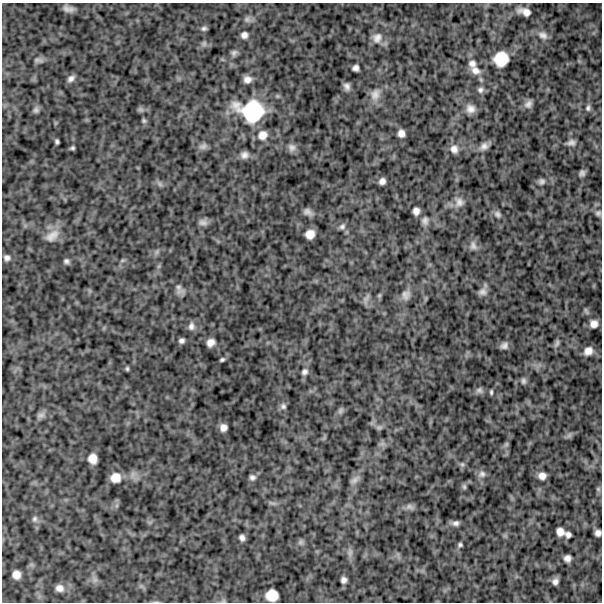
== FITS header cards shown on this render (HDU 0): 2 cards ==
NAXIS1  =                  600
NAXIS2  =                  600

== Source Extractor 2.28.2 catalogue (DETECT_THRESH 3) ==
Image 600 x 600 px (HDU 0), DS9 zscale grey, 1 PNG px = 1 image px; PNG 604 x 604 px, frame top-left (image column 1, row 600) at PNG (2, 3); no overlay
Background 1200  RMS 240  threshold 708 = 3 sigma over >= 5 px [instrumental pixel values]
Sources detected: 111; all 111 listed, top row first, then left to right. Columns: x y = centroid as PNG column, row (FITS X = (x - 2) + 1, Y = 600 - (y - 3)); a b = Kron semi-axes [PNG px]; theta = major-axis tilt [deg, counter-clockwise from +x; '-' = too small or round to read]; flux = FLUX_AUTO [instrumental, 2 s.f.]
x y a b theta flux
68 9 10 5 -14 9.0e+04
524 12 18 10 -16 1.6e+05
247 19 10 8 0 5.8e+04
204 28 7 5 12 3.9e+04
244 35 7 7 - 7.3e+04
543 35 14 10 -31 1.1e+05
377 38 15 13 59 1.5e+05
204 44 8 6 75 4.2e+04
234 53 9 7 44 5.2e+04
501 59 13 12 - 3.9e+05
38 60 14 6 -6 5.7e+04
472 64 11 10 - 9.8e+04
355 68 6 6 - 6.6e+04
475 71 13 9 -26 1.3e+05
71 78 9 6 37 6.8e+04
247 79 7 7 - 9.8e+04
347 86 7 5 -75 6.5e+04
480 90 8 7 - 5.2e+04
375 94 17 12 68 1.6e+05
528 104 11 8 44 7.5e+04
588 108 9 5 80 4.3e+04
141 109 8 7 - 3.8e+04
470 109 10 9 - 1.1e+05
36 110 8 7 - 4.8e+04
251 111 35 26 -15 1.2e+06
144 121 6 5 - 2.9e+04
401 133 7 6 - 9.6e+04
262 135 13 11 39 1.6e+05
57 141 5 4 - 3.4e+04
571 142 10 7 5 6.7e+04
203 146 11 8 21 6.5e+04
484 146 11 8 39 8.3e+04
292 147 10 9 - 7.1e+04
72 148 4 3 - 2.8e+04
454 149 11 10 - 1.0e+05
244 155 9 8 - 8.6e+04
582 173 6 5 - 4.9e+04
382 181 6 5 - 7.6e+04
541 181 8 8 - 5.1e+04
160 184 9 6 -49 4.6e+04
459 202 13 12 - 1.1e+05
416 211 7 6 - 8.8e+04
308 212 9 6 -26 7.2e+04
598 213 7 7 - 3.9e+04
498 214 10 7 -43 5.3e+04
425 221 11 8 86 6.8e+04
203 222 12 8 -12 7.4e+04
342 226 9 7 35 4.9e+04
310 234 8 8 - 1.6e+05
52 236 23 13 33 2.2e+05
473 246 13 9 -79 8.4e+04
157 252 7 4 89 3.4e+04
7 258 8 8 - 6.2e+04
122 260 8 3 19 2.4e+04
66 261 7 5 -25 4.6e+04
179 289 13 9 -63 8.4e+04
483 292 11 9 16 7.6e+04
379 295 7 5 69 2.3e+04
406 295 14 11 70 1.0e+05
366 299 15 5 63 5.0e+04
586 311 10 4 -64 3.4e+04
594 324 8 8 - 1.1e+05
191 326 11 9 88 8.2e+04
182 341 5 5 - 5.0e+04
211 343 8 6 43 1.1e+05
557 343 12 6 67 5.0e+04
504 345 8 6 39 6.8e+04
588 351 9 7 37 1.2e+05
222 360 5 3 - 3.0e+04
127 369 5 4 - 2.6e+04
305 372 9 8 - 6.1e+04
523 381 8 6 80 4.2e+04
479 390 9 8 - 5.4e+04
491 392 5 3 - 2.7e+04
283 406 8 8 - 5.1e+04
340 411 9 7 59 4.3e+04
41 415 12 7 23 6.6e+04
223 427 7 6 - 9.3e+04
379 427 9 6 6 4.0e+04
569 435 8 6 45 4.3e+04
382 444 7 4 18 4.2e+04
506 444 7 6 - 3.2e+04
93 459 9 8 - 1.6e+05
462 464 7 6 - 3.6e+04
482 474 11 10 - 7.6e+04
542 476 8 8 - 1.1e+05
252 477 7 7 - 5.1e+04
115 478 10 10 - 1.8e+05
355 480 15 7 36 7.0e+04
464 487 8 6 -88 3.1e+04
598 489 6 6 - 2.8e+04
272 503 13 4 -15 3.6e+04
117 505 7 4 71 3.4e+04
409 507 12 8 -17 6.2e+04
35 519 9 7 74 5.5e+04
455 523 9 6 5 6.0e+04
560 532 8 7 - 1.1e+05
598 533 6 6 - 7.4e+04
568 535 7 6 - 5.7e+04
242 538 6 5 - 5.9e+04
301 542 8 7 - 4.4e+04
460 545 6 5 - 3.2e+04
350 552 12 8 -85 7.5e+04
567 558 6 6 - 8.4e+04
16 575 8 7 - 1.3e+05
95 579 9 8 - 6.8e+04
344 580 6 5 - 6.7e+04
555 581 6 5 - 6.8e+04
59 588 10 9 - 1.1e+05
272 595 11 10 - 2.6e+05
223 601 7 4 17 2.4e+04
At the frame edge (FLAGS 8, measured only in part): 1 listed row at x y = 598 533